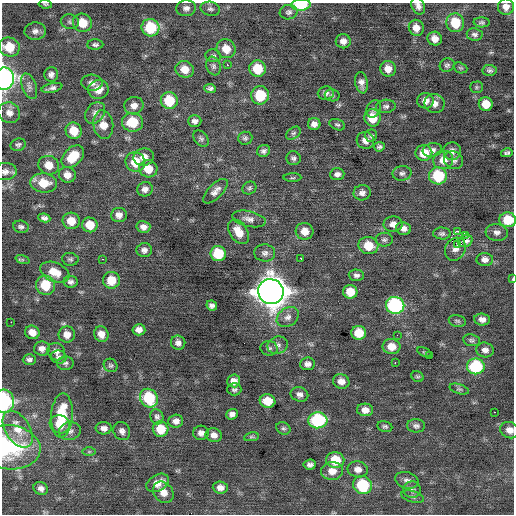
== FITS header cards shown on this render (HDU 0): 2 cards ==
NAXIS1  =                  512 / Axis length
NAXIS2  =                  512 / Axis length

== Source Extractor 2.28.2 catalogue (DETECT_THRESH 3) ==
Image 512 x 512 px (HDU 0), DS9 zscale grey, 1 PNG px = 1 image px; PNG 516 x 516 px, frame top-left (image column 1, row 512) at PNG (2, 3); each listed source drawn as its Kron ellipse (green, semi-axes under 4 px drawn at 4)
Background 0.00476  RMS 0.84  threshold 2.52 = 3 sigma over >= 5 px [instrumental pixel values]
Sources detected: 197; all 197 listed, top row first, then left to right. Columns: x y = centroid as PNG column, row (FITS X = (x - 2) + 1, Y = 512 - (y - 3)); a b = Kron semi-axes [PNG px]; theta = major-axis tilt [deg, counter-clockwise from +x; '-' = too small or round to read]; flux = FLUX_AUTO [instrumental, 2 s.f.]
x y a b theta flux
45 4 7 3 -7 78
301 5 10 6 3 2300
418 6 9 6 -65 250
506 7 8 8 - 370
186 8 10 8 5 250
210 9 10 7 -12 180
289 12 9 7 10 180
70 22 9 7 -10 160
482 22 8 5 -2 120
82 23 10 9 - 1000
455 23 9 9 - 1500
150 28 9 8 - 2500
416 28 8 7 - 460
35 31 11 8 4 270
475 34 8 6 -9 160
435 39 7 7 - 430
343 41 7 7 - 310
95 45 8 5 0 140
9 47 10 9 - 1300
226 49 10 9 - 790
213 56 8 6 -11 140
228 65 3 3 - 140
447 65 7 6 - 150
214 66 9 7 -69 190
460 68 7 5 -19 86
185 69 9 8 - 710
257 69 8 8 - 1500
388 69 8 7 - 500
490 70 7 5 -4 140
51 74 7 7 - 220
4 79 11 9 83 15000
92 83 11 8 -4 290
361 83 11 6 -80 290
29 86 13 7 -70 270
476 87 6 5 - 81
52 88 11 4 13 200
98 89 10 9 - 670
210 89 6 4 -4 150
326 93 8 6 6 200
260 95 9 9 - 1900
332 95 7 6 - 120
169 101 8 8 - 2000
425 101 8 8 - 370
434 103 10 9 - 380
486 104 7 7 - 860
134 106 9 8 - 370
386 106 10 6 6 180
374 109 9 6 65 160
9 113 11 10 - 400
95 113 12 9 51 290
372 118 8 8 - 1200
195 121 6 6 - 210
132 122 10 9 - 1600
103 124 14 10 -82 740
314 124 6 6 - 320
337 125 8 5 -21 120
74 131 8 8 - 1000
293 133 8 5 38 130
371 135 6 6 - 110
201 138 9 6 -48 150
245 138 7 6 - 130
365 140 9 8 - 380
18 145 8 6 18 130
379 147 5 4 - 120
432 150 10 7 11 250
263 151 7 5 22 170
452 151 9 9 - 320
424 153 8 8 - 1100
507 153 5 4 - 120
73 157 13 9 46 1500
144 157 10 8 13 490
293 158 7 7 - 160
443 160 10 9 - 720
454 160 10 8 -28 250
135 162 10 9 - 1200
49 165 10 9 - 680
148 169 9 8 - 830
5 172 12 8 5 320
402 173 9 7 10 180
337 174 7 6 - 210
67 175 8 7 - 450
438 176 9 8 - 2600
292 178 9 4 1 86
44 183 13 9 -5 1200
249 188 7 6 - 120
145 189 8 7 - 260
215 191 16 7 45 350
362 193 8 7 - 270
119 215 8 7 - 340
44 218 6 4 -9 170
249 219 17 7 -12 350
508 220 8 7 - 1500
71 221 8 8 - 810
393 224 9 7 1 370
90 225 8 7 - 900
21 227 8 6 -8 160
143 227 7 6 - 270
403 228 8 6 -12 280
305 231 9 8 - 610
458 231 3 2 - 4400
238 232 13 8 -58 820
497 232 11 8 -7 280
442 233 9 6 -4 150
465 235 3 2 - 330
384 240 8 7 - 150
465 241 7 6 - 260
458 245 3 2 - 3100
368 246 10 8 -12 1100
455 249 12 10 62 270
144 250 7 7 - 240
265 253 10 8 -5 260
218 254 8 7 - 2200
300 258 3 2 - 110
70 259 8 6 -7 130
103 259 2 2 - 250
485 259 8 6 -3 300
22 260 7 4 -19 89
55 272 15 9 -23 890
356 275 8 6 -2 190
513 279 4 2 - 47
111 280 8 8 - 1100
70 282 7 5 -6 190
45 285 10 9 - 1500
271 292 13 12 - 82000
350 292 7 7 - 1000
212 305 5 5 - 180
395 305 9 8 - 6800
288 317 12 9 34 330
482 319 8 6 -5 310
457 321 9 5 -12 120
11 322 2 2 - 320
139 330 6 5 - 300
32 332 7 6 - 480
359 333 7 7 - 1100
67 334 8 8 - 470
101 334 8 7 - 460
397 335 3 2 - 74
471 340 8 6 -9 130
178 343 7 7 - 230
278 345 10 8 21 250
391 347 9 7 -4 710
269 348 8 7 - 160
42 349 8 7 - 280
485 350 9 7 -14 280
56 352 9 8 - 280
424 352 8 4 -25 75
430 355 3 2 - 87
59 357 8 6 -11 190
29 360 6 5 - 170
65 363 8 7 - 160
395 363 2 2 - 430
307 364 7 6 - 260
111 365 7 6 - 130
476 366 9 8 - 3800
417 377 6 5 - 93
234 381 6 6 - 350
341 381 8 7 - 420
234 389 7 6 - 150
459 389 10 5 -17 130
299 394 9 7 -15 250
149 398 10 8 -51 3000
4 401 11 10 - 3900
268 401 8 6 -8 1100
365 410 8 6 -4 390
494 412 2 2 - 210
232 414 6 5 - 230
62 415 22 11 86 2200
157 417 8 6 -67 170
318 420 9 8 - 4600
176 421 7 6 - 260
60 424 10 9 - 980
385 426 7 5 -11 120
416 426 9 6 -1 190
104 428 8 6 -2 280
283 428 7 6 - 130
18 429 20 12 -57 910
161 429 8 7 - 1200
509 430 9 8 - 410
70 431 11 9 9 290
122 431 9 8 - 270
201 433 8 7 - 270
214 435 8 6 -13 350
251 437 7 4 8 94
9 447 31 22 -6 4400
89 452 6 4 0 81
335 460 9 8 - 1500
310 465 6 5 - 190
358 469 10 8 -11 420
332 471 11 9 2 570
407 480 12 8 -17 260
158 483 12 8 31 570
363 485 9 9 - 2700
220 487 7 6 - 330
41 488 7 6 - 240
412 490 9 8 - 230
163 492 11 9 -49 530
413 497 12 5 -16 170
At the frame edge (FLAGS 8, measured only in part): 12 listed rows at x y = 45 4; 301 5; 418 6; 506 7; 9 47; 4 79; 5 172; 508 220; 513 279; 4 401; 509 430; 9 447